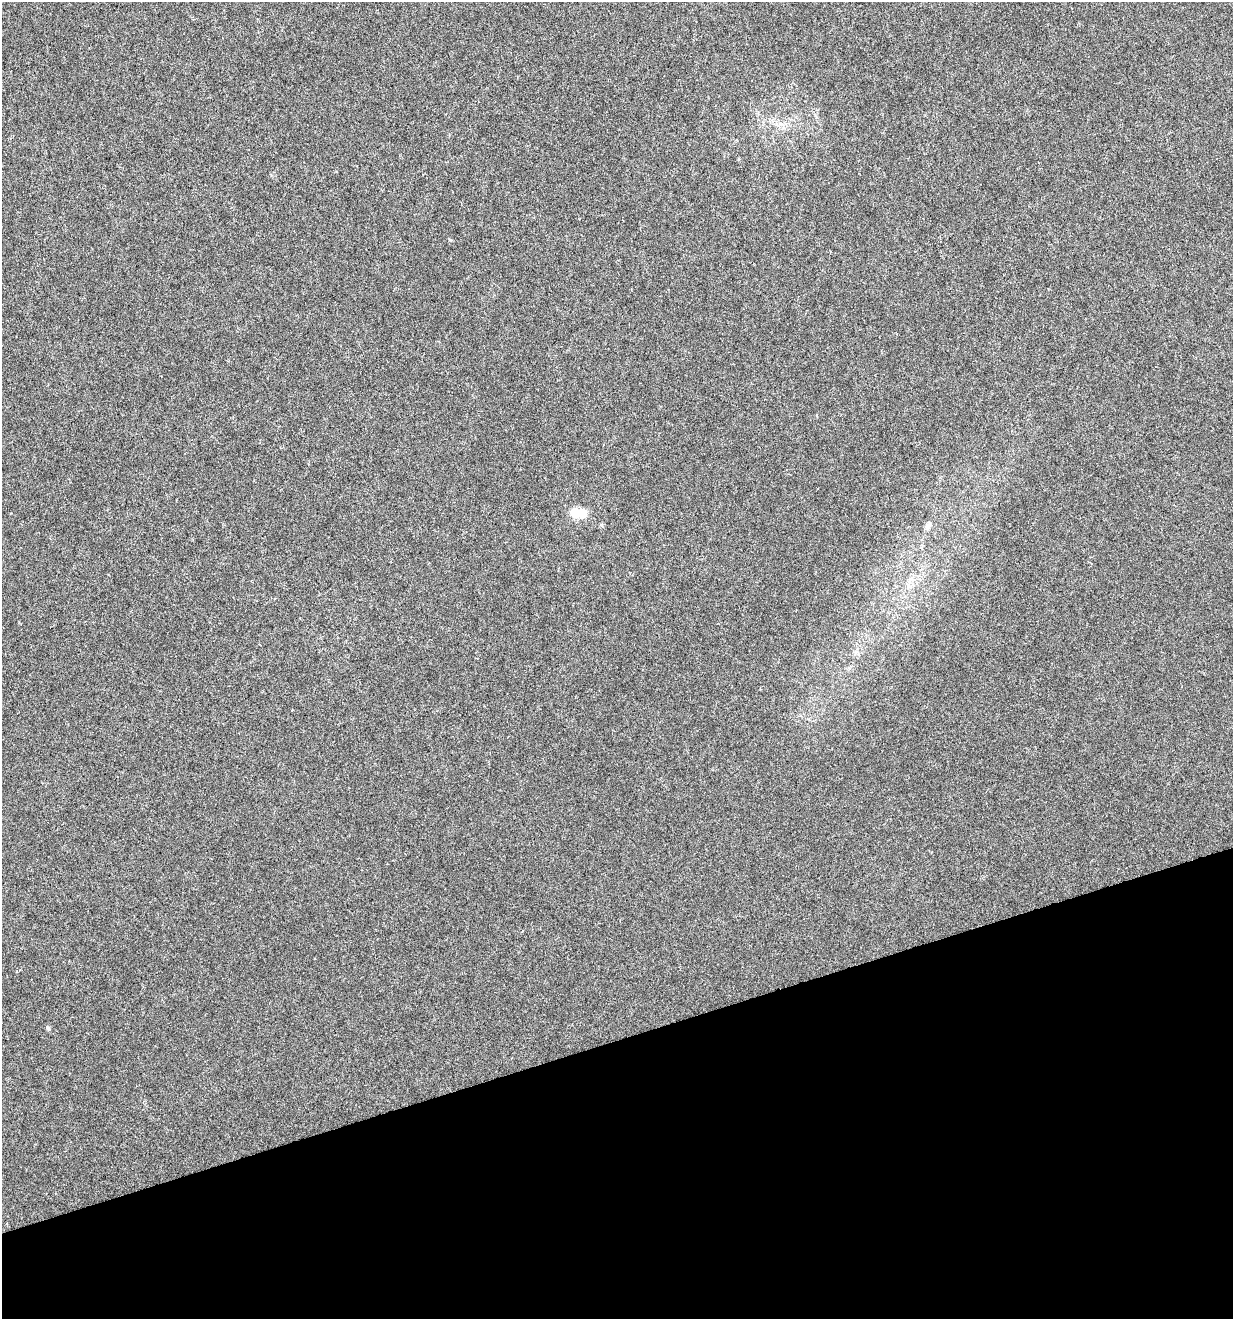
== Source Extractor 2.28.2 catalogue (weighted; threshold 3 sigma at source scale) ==
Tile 14 of 4 x 4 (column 2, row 4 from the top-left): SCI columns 1337-2567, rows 1-1317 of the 5081 x 5270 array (HDU 1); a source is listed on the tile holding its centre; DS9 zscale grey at full resolution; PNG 1235 x 1321 px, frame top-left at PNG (2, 2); no overlay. Shown black and unused: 21% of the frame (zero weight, under 4 of 8 exposures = <1% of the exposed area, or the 3 px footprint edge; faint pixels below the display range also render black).
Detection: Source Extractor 2.28.2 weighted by HDU 2 'WHT'; one run over the whole footprint, this tile lists its part. Background 0.00105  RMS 0.0014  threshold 0.00554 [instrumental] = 3 sigma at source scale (4.09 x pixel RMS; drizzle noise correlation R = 1.36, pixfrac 0.8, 0.0396/0.0396 arcsec/px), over >= 5 px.
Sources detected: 5; all 5 listed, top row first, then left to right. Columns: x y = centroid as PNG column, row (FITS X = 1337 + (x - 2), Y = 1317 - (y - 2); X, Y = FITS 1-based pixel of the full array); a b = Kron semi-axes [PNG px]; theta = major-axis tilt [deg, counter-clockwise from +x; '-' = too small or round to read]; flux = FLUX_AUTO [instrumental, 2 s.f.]
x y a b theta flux
575 513 5 5 - 5.5
582 513 5 5 - 5
602 525 6 4 -88 0.17
928 526 9 7 62 0.47
48 1028 6 5 - 0.19